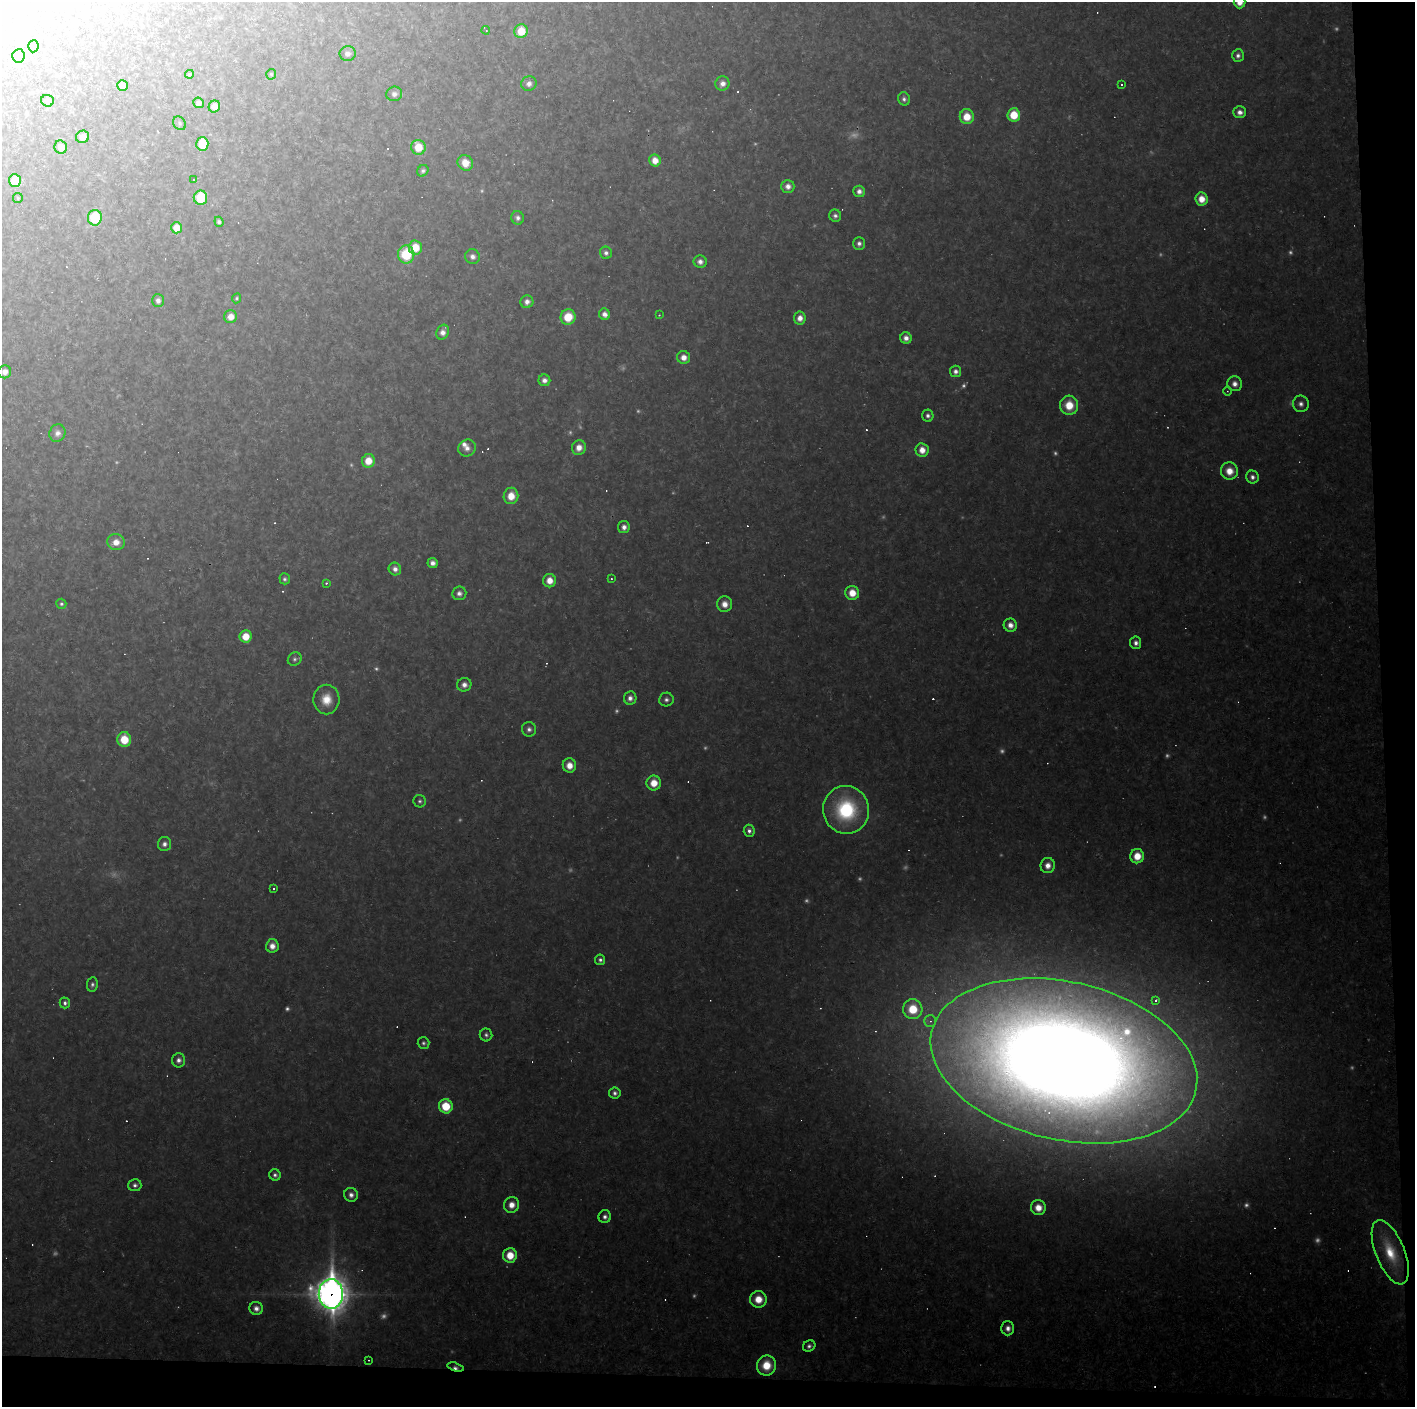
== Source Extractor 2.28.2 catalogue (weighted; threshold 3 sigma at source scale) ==
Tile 9 of 3 x 3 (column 3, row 3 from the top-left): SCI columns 2827-4239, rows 1-1405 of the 4239 x 4214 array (HDU 1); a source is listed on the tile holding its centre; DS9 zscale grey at full resolution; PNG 1417 x 1409 px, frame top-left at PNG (2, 2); each listed source drawn as its Kron ellipse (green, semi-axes under 4 px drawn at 4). Shown black and unused: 4% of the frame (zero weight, under 2 of 3 exposures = <1% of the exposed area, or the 3 px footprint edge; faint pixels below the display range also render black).
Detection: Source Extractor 2.28.2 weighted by HDU 2 'WHT'; one run over the whole footprint, this tile lists its part. Background 0.162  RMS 0.013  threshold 0.0573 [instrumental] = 3 sigma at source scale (4.5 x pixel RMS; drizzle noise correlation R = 1.50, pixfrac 1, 0.05/0.05 arcsec/px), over >= 5 px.
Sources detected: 215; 41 too faint to see at this stretch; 39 cosmic-ray / hot-pixel residue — neither listed nor drawn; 1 inside a brighter listed object's ellipse — not listed separately; the other 134 listed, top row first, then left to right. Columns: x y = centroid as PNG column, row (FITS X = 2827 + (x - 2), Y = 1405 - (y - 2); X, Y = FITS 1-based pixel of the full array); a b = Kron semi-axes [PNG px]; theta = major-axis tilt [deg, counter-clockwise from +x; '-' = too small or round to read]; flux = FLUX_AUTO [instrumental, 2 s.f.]
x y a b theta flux
1239 2 6 6 - 15
486 30 4 2 - 2.3
521 31 7 6 - 35
33 46 6 5 - 9.3
348 54 8 7 - 7.5
1238 55 6 6 - 5.4
18 56 7 6 - 47
189 74 4 4 - 2
271 74 5 4 - 2
722 83 7 7 - 10
529 84 8 7 - 8
122 85 5 5 - 6.1
1121 85 3 3 - 2.7
394 94 8 7 - 6.5
904 99 7 5 -72 5.2
47 101 6 5 - 6
198 103 5 5 - 6.5
214 106 6 5 - 13
1240 112 6 6 - 8.5
1014 115 6 6 - 37
967 117 7 7 - 29
180 123 7 6 - 2.8
82 137 6 6 - 8.7
202 144 7 6 - 48
61 147 7 6 - 12
418 147 7 7 - 34
655 160 6 5 - 15
465 163 8 7 - 23
423 171 6 5 - 4
194 180 3 2 - 1.9
15 181 6 6 - 35
788 186 6 6 - 10
859 191 6 5 - 7.5
18 198 5 5 - 1.7
200 198 7 6 - 61
1201 199 7 6 - 21
835 216 6 6 - 4.9
95 218 8 7 - 63
518 218 7 6 - 5.8
219 222 5 4 - 3.9
176 228 5 5 - 26
859 243 6 6 - 5.8
415 247 7 6 - 30
606 253 6 6 - 5.2
406 254 9 8 - 64
472 256 7 7 - 7.3
700 262 6 6 - 8
237 298 5 4 - 2.3
158 301 6 6 - 6
527 302 6 6 - 9
604 314 6 5 - 9.8
659 315 3 2 - 0.91
231 317 6 6 - 16
568 317 7 7 - 39
800 318 6 6 - 12
443 332 8 6 62 9.3
906 338 6 5 - 8.9
684 357 6 6 - 13
956 371 6 5 - 6.6
5 372 6 6 - 10
544 380 6 5 - 7.5
1235 384 7 7 - 9.3
1227 391 4 3 - 1.1
1301 404 8 8 - 6.8
1069 405 9 9 - 34
928 416 6 5 - 4.9
57 433 9 8 - 8.7
467 448 9 8 - 9.7
579 448 7 7 - 14
922 450 7 6 - 16
368 461 7 6 - 23
1229 471 9 8 - 21
1252 477 6 6 - 6.2
511 496 8 7 - 24
624 527 6 6 - 8.3
116 542 9 8 - 15
433 563 5 5 - 7.9
395 569 6 6 - 8.1
285 579 5 5 - 3.7
611 579 3 3 - 1.5
549 581 7 6 - 19
326 583 3 3 - 1.6
459 593 7 7 - 6.5
852 593 7 7 - 25
61 604 5 5 - 3
725 604 8 7 - 13
1010 625 7 6 - 11
246 636 6 6 - 27
1136 643 6 5 - 6.9
295 659 7 6 - 3.9
464 685 7 6 - 8.7
630 698 7 6 - 7.4
326 699 15 13 -88 27
666 700 7 7 - 5.1
529 729 7 7 - 5.8
124 739 7 7 - 39
569 765 7 6 - 17
654 783 7 7 - 25
420 801 6 6 - 3.4
846 810 24 23 - 150
749 831 6 5 - 6
164 844 7 6 - 6.7
1137 856 7 7 - 27
1048 865 8 7 - 11
274 889 3 3 - 4
272 946 7 6 - 13
600 960 5 5 - 4.4
92 985 7 5 80 4.2
1155 1000 3 3 - 5.9
65 1003 5 5 - 4.8
913 1009 10 9 - 50
930 1021 6 6 - 4.1
486 1035 6 6 - 4.2
424 1043 6 6 - 3.6
179 1060 7 6 - 7.1
1064 1061 135 79 -13 6600
615 1093 6 5 - 4.9
446 1106 7 7 - 46
275 1175 6 5 - 4.6
135 1185 6 6 - 5.1
351 1195 7 6 - 7.4
512 1205 8 7 - 15
1038 1208 7 7 - 20
605 1217 6 6 - 5.9
1390 1252 34 14 -68 56
510 1255 7 7 - 29
331 1294 15 12 -88 2600
758 1299 8 8 - 26
256 1308 7 6 - 7.9
1008 1328 7 6 - 8.7
809 1346 6 5 - 4.8
369 1360 3 2 - 0.97
766 1365 10 9 - 36
456 1367 8 4 -15 4.9
Overlapping masked pixels (flux is a lower limit): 2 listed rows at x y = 331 1294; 456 1367
Isophote crosses this tile's border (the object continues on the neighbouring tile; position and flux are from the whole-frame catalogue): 1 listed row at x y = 1239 2